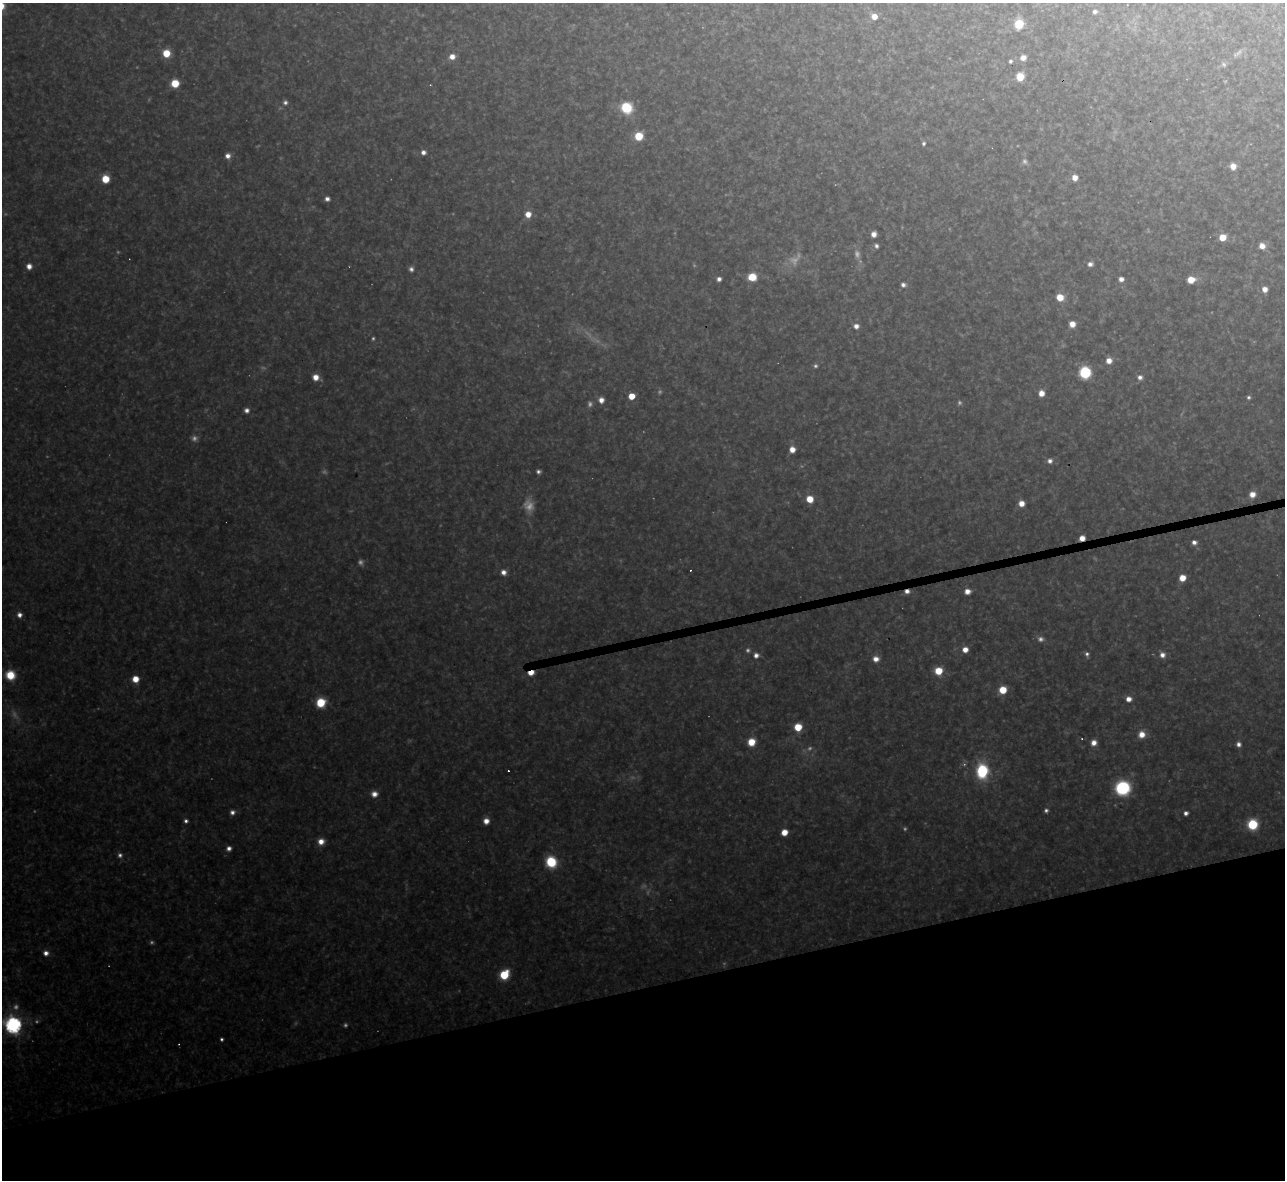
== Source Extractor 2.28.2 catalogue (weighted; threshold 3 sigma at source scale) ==
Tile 14 of 4 x 4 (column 2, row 4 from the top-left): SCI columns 1284-2566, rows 142-1319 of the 5133 x 5115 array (HDU 1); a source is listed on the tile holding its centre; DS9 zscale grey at full resolution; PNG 1287 x 1182 px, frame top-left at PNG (2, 3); no overlay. Shown black and unused: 17% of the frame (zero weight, under 3 of 4 exposures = <1% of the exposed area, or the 3 px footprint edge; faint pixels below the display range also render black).
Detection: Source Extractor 2.28.2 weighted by HDU 2 'WHT'; one run over the whole footprint, this tile lists its part. Background 0.325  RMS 0.02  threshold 0.0878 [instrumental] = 3 sigma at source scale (4.5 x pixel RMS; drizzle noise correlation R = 1.50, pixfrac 1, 0.05/0.05 arcsec/px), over >= 5 px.
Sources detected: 122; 24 too faint to see at this stretch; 5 cosmic-ray / hot-pixel residue — not listed; the other 93 listed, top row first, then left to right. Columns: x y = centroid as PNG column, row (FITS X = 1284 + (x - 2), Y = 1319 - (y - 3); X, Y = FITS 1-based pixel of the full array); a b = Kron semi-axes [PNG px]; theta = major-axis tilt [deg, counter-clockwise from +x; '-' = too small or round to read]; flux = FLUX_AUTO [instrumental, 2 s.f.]
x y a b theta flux
1095 12 5 4 - 6.1
874 16 6 5 - 22
1019 24 7 6 - 74
166 53 6 6 - 43
1237 53 18 5 35 9.3
452 57 7 6 - 16
1023 58 6 6 - 15
1010 61 5 4 - 3.9
1020 77 7 6 - 41
175 83 6 6 - 52
285 102 6 6 - 5.8
626 108 8 7 - 100
639 136 7 6 - 52
923 143 5 5 - 4.1
423 152 5 5 - 9.3
228 156 6 6 - 11
1233 166 7 6 - 18
1075 178 6 5 - 16
105 179 6 6 - 43
327 199 5 5 - 8.1
528 214 7 6 - 20
874 234 5 5 - 13
1222 237 6 5 - 34
876 246 5 4 - 5.6
1262 246 6 6 - 16
1090 264 6 5 - 8.7
29 266 6 6 - 13
411 269 6 6 - 6.7
752 277 7 6 - 45
719 279 4 4 - 7.5
1121 279 5 4 - 11
1191 280 7 5 6 32
903 285 6 6 - 6.8
1265 289 5 5 - 15
1060 297 7 6 - 32
1072 324 5 5 - 19
856 326 6 5 - 12
1109 361 6 6 - 16
1085 372 7 7 - 170
316 377 7 6 - 20
1140 377 6 6 - 8
1041 393 6 6 - 19
631 396 5 5 - 38
1249 397 4 4 - 3.8
601 400 6 5 - 13
247 410 6 6 - 8.7
792 449 6 6 - 18
1050 461 6 6 - 8
538 472 5 4 - 5.4
1252 494 6 6 - 19
810 499 6 6 - 35
1021 503 5 5 - 19
1082 538 5 4 - 19
1194 542 5 5 - 9.2
503 572 6 6 - 12
1182 578 6 6 - 26
967 591 6 5 - 15
19 615 6 6 - 10
965 650 6 6 - 17
1087 654 6 5 - 6
756 655 7 7 - 9.9
1162 655 7 7 - 12
876 659 7 6 - 15
938 671 7 7 - 42
531 673 6 4 11 24
10 675 9 9 - 47
135 679 6 6 - 28
1003 690 6 6 - 45
1128 699 6 6 - 14
321 702 7 6 - 76
798 727 6 6 - 46
1142 734 7 7 - 22
751 742 6 6 - 38
1094 743 6 6 - 14
1238 744 6 5 - 8.7
982 771 10 8 -90 170
1123 788 11 11 - 170
374 794 8 7 - 14
1046 810 5 4 - 5.1
232 812 6 6 - 8.3
1186 813 5 4 - 7
186 821 5 5 - 6
486 821 6 6 - 17
1252 824 8 7 - 87
784 832 5 5 - 27
321 841 7 7 - 19
229 848 6 5 - 8.7
120 855 6 6 - 6.6
551 862 8 8 - 94
46 953 6 6 - 11
504 975 7 6 - 76
13 1025 7 7 - 780
221 1039 3 3 - 4
Overlapping masked pixels (flux is a lower limit): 2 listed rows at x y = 1082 538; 531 673